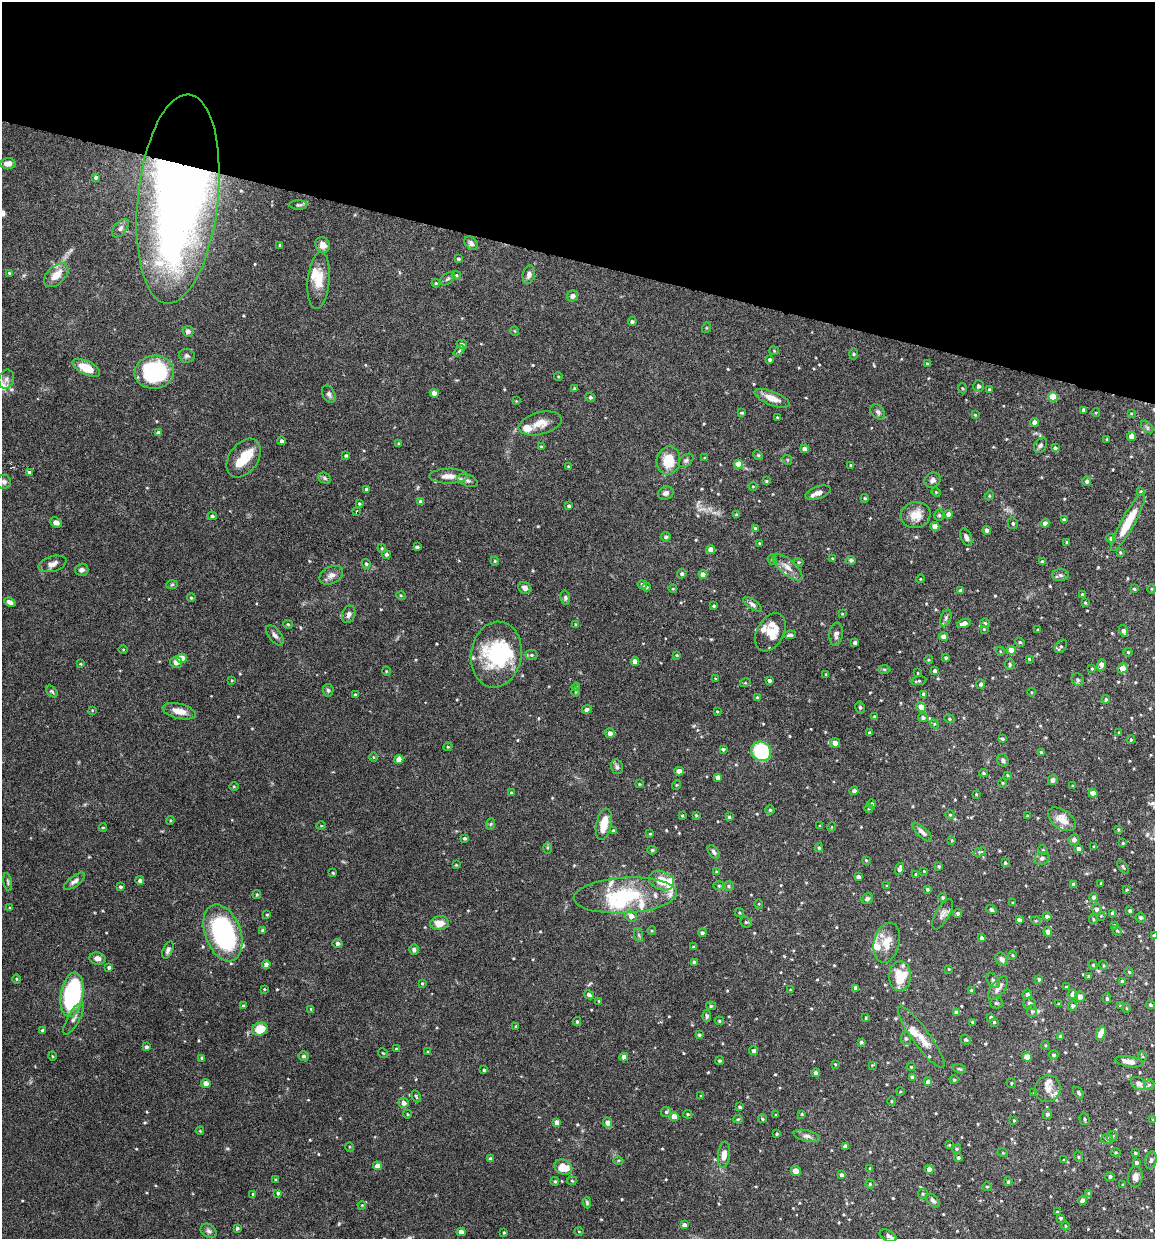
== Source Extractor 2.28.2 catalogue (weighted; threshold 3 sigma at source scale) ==
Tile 2 of 4 x 4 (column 2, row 1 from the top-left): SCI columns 1270-2422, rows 3714-4950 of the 4966 x 4951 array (HDU 1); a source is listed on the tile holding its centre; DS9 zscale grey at full resolution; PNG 1157 x 1241 px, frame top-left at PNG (2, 2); each listed source drawn as its Kron ellipse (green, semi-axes under 4 px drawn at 4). Shown black and unused: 21% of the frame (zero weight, under 4 of 8 exposures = <1% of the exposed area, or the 3 px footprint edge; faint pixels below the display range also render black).
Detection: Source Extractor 2.28.2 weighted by HDU 2 'WHT'; one run over the whole footprint, this tile lists its part. Background 0.0726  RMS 0.0021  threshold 0.00879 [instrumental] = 3 sigma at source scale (4.09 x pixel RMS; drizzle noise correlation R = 1.36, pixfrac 0.8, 0.05/0.05 arcsec/px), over >= 5 px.
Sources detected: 589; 1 too faint to see at this stretch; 3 inside a brighter object's white glare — neither listed nor drawn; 19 inside a brighter listed object's ellipse — not listed separately; of the other 566, all 500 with FLUX_AUTO >= 0.157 (the completeness limit of this list) listed and drawn (66 fainter detections not listed), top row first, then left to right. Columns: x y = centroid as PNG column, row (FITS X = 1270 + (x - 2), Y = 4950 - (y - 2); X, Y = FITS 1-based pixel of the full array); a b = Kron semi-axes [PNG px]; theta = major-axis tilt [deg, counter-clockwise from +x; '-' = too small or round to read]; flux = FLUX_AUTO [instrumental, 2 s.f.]
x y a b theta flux
8 163 8 5 3 1.3
96 177 4 3 - 0.48
178 199 105 40 84 180
298 205 9 4 0 0.37
120 228 10 6 50 0.66
471 243 8 5 -46 0.65
280 245 3 3 - 0.24
323 245 8 7 - 1.3
458 259 4 3 - 0.32
9 273 4 4 - 0.21
56 275 15 9 44 2.7
456 275 4 4 - 0.26
529 275 9 6 77 0.88
448 279 8 5 37 0.36
319 281 28 11 84 3.7
436 283 4 3 - 0.21
573 296 6 5 - 0.57
632 322 4 4 - 0.31
706 328 5 3 - 0.19
188 331 6 5 - 0.68
515 331 5 3 - 0.17
462 344 5 4 - 0.5
459 351 6 4 45 0.27
774 351 5 4 - 0.21
854 354 6 4 90 0.19
187 356 8 6 -6 0.51
770 359 4 4 - 0.36
927 364 3 3 - 0.29
86 368 15 7 -26 3.8
154 372 20 16 8 19
558 376 4 3 - 0.16
6 379 9 7 75 0.79
978 386 6 5 - 0.42
962 388 5 3 - 0.23
575 389 4 4 - 0.4
989 389 3 3 - 0.2
434 393 4 4 - 1.1
329 394 9 6 -59 0.56
590 397 5 4 - 0.39
1053 397 5 4 - 4.5
772 398 18 7 -21 2.1
516 401 3 3 - 0.16
1083 410 4 3 - 0.4
878 412 8 6 -51 0.61
1096 412 4 3 - 0.16
741 413 4 3 - 0.25
1131 414 4 3 - 0.19
975 415 4 3 - 0.23
777 417 3 2 - 0.21
1035 422 4 4 - 1.1
540 423 22 11 14 2.5
1147 427 7 4 -44 0.34
158 433 4 4 - 0.8
1132 436 4 4 - 2
1107 439 3 3 - 0.3
282 441 4 4 - 0.59
398 443 4 3 - 0.17
1040 445 8 6 57 0.49
541 447 4 3 - 0.27
1055 448 4 4 - 0.38
805 449 4 4 - 0.94
346 455 4 3 - 0.3
758 455 5 4 - 0.21
244 458 21 14 55 4.1
704 458 3 2 - 0.16
686 460 8 5 38 0.43
787 460 5 4 - 0.25
668 461 14 11 79 4.3
738 464 4 4 - 3.8
851 465 3 3 - 0.17
568 466 4 3 - 0.18
29 472 3 3 - 1.2
449 476 19 7 1 1.8
325 478 7 5 -25 0.38
467 480 11 5 -19 0.64
933 480 8 7 - 0.69
766 481 4 3 - 0.21
1087 481 5 4 - 0.51
4 482 7 7 - 0.55
753 486 4 3 - 0.16
367 489 3 3 - 0.43
1141 491 4 3 - 0.23
936 492 5 4 - 0.21
666 493 8 6 21 0.61
818 493 13 6 19 1
989 496 5 3 - 0.21
865 498 4 3 - 0.21
421 502 4 4 - 0.82
359 504 3 3 - 0.2
569 506 4 3 - 0.41
356 512 3 3 - 0.19
948 514 4 4 - 1.1
736 515 3 3 - 0.33
916 515 15 13 17 3
939 515 5 5 - 0.29
212 516 4 3 - 0.31
1064 520 4 3 - 0.47
56 522 6 5 - 0.96
1128 522 33 7 61 5.6
1013 523 6 5 - 0.4
1045 523 4 4 - 0.76
935 526 4 4 - 1.9
755 528 3 3 - 0.27
987 530 4 4 - 0.6
666 537 5 5 - 0.45
966 537 9 5 -66 0.65
1111 538 5 4 - 0.52
1066 542 4 2 - 0.17
760 543 3 2 - 0.2
417 547 4 3 - 0.44
382 548 4 4 - 0.21
711 550 4 4 - 2
1120 552 3 3 - 0.19
386 555 4 4 - 0.49
832 559 4 3 - 0.21
772 560 5 4 - 0.27
851 560 5 4 - 0.44
495 561 4 4 - 0.26
799 562 5 4 - 0.26
1042 562 4 3 - 0.58
52 564 14 7 16 1.2
366 564 5 4 - 0.36
787 567 18 7 -40 1.6
82 570 6 6 - 0.63
682 574 5 4 - 0.47
703 574 4 4 - 1.4
331 575 12 8 27 1.2
1060 575 8 6 2 0.52
920 579 4 3 - 0.16
172 585 6 4 3 0.27
642 585 4 4 - 0.6
647 587 4 3 - 0.29
525 588 7 5 -31 0.93
673 589 4 3 - 0.2
1134 589 3 3 - 0.22
1152 589 4 3 - 0.17
961 591 4 3 - 0.64
1083 595 3 3 - 0.4
401 596 5 3 - 0.18
191 598 4 4 - 0.25
565 598 7 4 -82 0.41
10 602 6 4 -23 0.87
1085 603 4 3 - 0.21
752 604 10 5 -34 0.62
714 606 3 3 - 0.28
349 614 9 6 68 0.71
842 614 4 3 - 0.16
946 618 8 5 70 0.51
964 623 7 4 16 1.1
985 623 5 5 - 0.28
288 624 4 4 - 0.22
576 624 4 4 - 0.21
984 629 4 4 - 0.17
1038 630 3 3 - 0.18
1123 631 6 4 -73 0.61
770 632 20 13 61 3.3
836 634 11 7 84 0.83
275 635 12 6 -51 0.77
790 635 6 4 9 0.5
943 637 4 4 - 1.1
1020 642 5 4 - 0.26
855 643 4 3 - 0.62
1061 646 7 5 53 0.38
123 649 4 3 - 0.16
1011 650 4 4 - 2.3
1000 651 4 3 - 0.17
1128 652 4 4 - 0.24
496 655 33 25 81 16
532 655 6 5 - 0.39
677 655 4 3 - 0.2
182 658 5 4 - 1.9
946 658 3 3 - 0.3
1029 659 3 3 - 0.19
929 660 4 3 - 0.19
176 662 6 6 - 1
635 662 4 4 - 1.5
80 664 3 3 - 0.17
1010 664 6 4 -82 0.35
1101 665 6 4 68 1
1092 668 3 3 - 0.18
1123 668 5 5 - 1.8
884 669 6 4 -1 0.28
386 671 5 3 - 0.16
935 671 4 4 - 0.48
918 673 4 3 - 0.16
826 674 4 3 - 0.16
715 679 4 3 - 0.17
232 680 3 3 - 0.16
769 680 3 3 - 0.51
1078 680 6 5 - 0.42
918 681 8 3 8 0.27
745 683 5 3 - 0.19
981 684 5 4 - 0.45
576 687 4 4 - 0.25
328 690 6 5 - 0.39
52 691 7 4 -48 0.33
575 692 4 3 - 0.16
1032 692 4 3 - 0.17
923 694 4 3 - 0.39
355 695 4 4 - 0.3
757 697 4 3 - 0.21
1106 699 4 4 - 0.39
860 707 6 4 -75 0.33
921 707 5 4 - 2.4
587 709 5 4 - 0.52
92 710 3 3 - 0.17
179 711 17 7 -13 2.2
717 711 3 2 - 0.17
875 716 4 4 - 0.27
923 718 5 4 - 0.48
949 719 5 4 - 0.25
934 724 4 4 - 0.23
610 733 5 5 - 0.86
869 733 3 3 - 0.24
1119 733 3 3 - 0.18
1002 739 4 4 - 0.32
1131 740 4 3 - 0.25
835 743 5 4 - 1.6
448 747 4 4 - 0.21
723 749 4 3 - 0.3
761 751 10 9 - 16
1041 752 4 3 - 0.28
373 757 5 3 - 0.17
399 759 4 4 - 1.7
1003 760 6 5 - 0.49
617 767 7 5 -78 0.54
679 771 4 4 - 1.9
983 773 4 4 - 0.26
1007 775 3 3 - 0.19
718 777 4 4 - 0.79
1053 780 5 4 - 0.6
1003 783 4 3 - 0.17
639 784 3 3 - 0.18
676 785 5 3 - 0.18
234 786 5 3 - 0.19
1073 786 3 2 - 0.18
854 791 4 4 - 0.52
511 793 4 3 - 0.24
1093 793 4 4 - 1.7
976 794 3 3 - 0.17
872 804 4 4 - 0.44
869 808 4 3 - 0.18
770 810 4 4 - 0.3
696 815 4 4 - 0.22
950 815 4 4 - 0.21
682 816 4 3 - 0.24
1027 816 3 2 - 0.2
729 817 4 3 - 0.27
1062 819 16 9 -35 2.3
170 820 4 4 - 0.22
491 824 6 3 87 0.22
604 824 16 7 78 3.2
321 826 4 3 - 0.16
820 826 3 3 - 0.18
103 827 4 3 - 0.19
832 827 5 3 - 0.16
1118 829 3 3 - 0.17
613 831 3 3 - 0.3
922 832 13 5 -43 0.81
650 834 4 3 - 0.22
465 838 3 3 - 0.32
952 840 3 3 - 0.17
1074 840 5 5 - 0.83
1123 843 3 3 - 0.21
1094 847 4 3 - 0.17
547 848 5 4 - 0.26
819 848 4 3 - 0.3
1079 849 4 4 - 0.81
652 850 4 4 - 0.25
1043 850 5 3 - 0.2
714 852 8 5 -53 0.52
980 852 6 4 20 0.25
1042 858 8 6 24 0.61
866 860 4 4 - 0.19
1005 863 4 3 - 0.32
456 865 3 3 - 0.16
939 866 3 3 - 0.24
1123 867 8 4 -52 0.3
899 869 6 4 73 0.82
924 871 4 3 - 0.16
716 872 4 3 - 0.21
333 873 3 3 - 0.22
916 874 4 4 - 0.16
858 877 4 4 - 0.68
140 880 4 4 - 0.57
74 881 13 5 36 0.78
661 881 13 9 -22 3.5
8 882 9 4 -79 0.38
1101 883 3 3 - 0.26
1073 885 4 4 - 0.72
719 886 6 4 -1 0.27
729 886 5 4 - 0.36
886 886 4 3 - 0.16
120 887 3 3 - 0.36
927 889 3 3 - 0.3
1127 890 3 3 - 0.24
257 895 4 3 - 0.21
625 895 51 18 3 15
943 897 4 4 - 0.27
1094 897 4 4 - 0.57
867 899 6 5 - 0.36
1013 903 4 2 - 0.18
759 904 5 3 - 0.16
10 908 4 3 - 0.21
1096 909 5 4 - 0.61
991 910 5 4 - 0.43
1130 911 4 4 - 0.4
739 913 5 4 - 0.23
958 913 4 4 - 0.38
1113 913 4 4 - 0.95
943 914 17 7 60 0.99
267 915 3 3 - 0.23
631 916 6 5 - 1.2
1047 916 4 4 - 0.66
1101 916 5 4 - 0.21
1141 917 5 5 - 0.32
1093 919 5 4 - 0.24
1019 920 4 4 - 0.73
1036 921 5 3 - 0.19
746 922 6 5 - 0.29
440 923 9 7 6 2.4
1114 925 3 3 - 0.21
263 930 4 3 - 0.51
652 931 4 3 - 0.17
1117 931 5 4 - 0.24
1048 932 5 4 - 1.2
223 933 29 17 -70 29
702 933 4 4 - 0.47
639 935 7 4 -71 0.34
1154 936 4 4 - 0.82
981 938 4 4 - 0.36
338 943 5 4 - 0.62
887 943 20 12 76 2.9
693 947 4 3 - 0.19
168 950 9 4 67 0.59
414 950 5 5 - 0.49
1013 955 5 3 - 0.19
97 959 8 6 -8 1.1
1002 959 7 5 -47 0.78
694 962 4 3 - 0.62
266 964 4 4 - 0.84
1093 965 5 4 - 0.22
1103 965 5 3 - 0.2
109 967 4 3 - 0.33
949 969 4 4 - 0.17
1129 972 4 3 - 0.22
900 976 15 11 86 5.4
1088 976 3 3 - 0.19
16 979 5 3 - 0.2
1039 979 3 3 - 0.33
993 981 8 5 -51 0.53
1123 982 4 4 - 0.82
422 984 4 3 - 0.23
1066 987 3 3 - 0.23
856 988 4 4 - 0.97
998 988 14 6 54 1.1
264 989 3 3 - 0.16
790 990 4 3 - 0.17
971 990 4 4 - 0.23
1027 994 5 5 - 0.74
1073 994 5 5 - 0.92
72 995 22 11 80 25
589 995 5 4 - 0.64
1080 997 5 5 - 1
1107 998 5 4 - 0.4
599 1001 4 3 - 0.26
996 1003 6 5 - 0.32
1030 1004 6 6 - 0.72
1059 1004 3 3 - 0.24
243 1005 4 3 - 0.27
1150 1005 4 4 - 0.38
711 1006 5 4 - 0.3
1073 1006 5 4 - 0.4
1120 1006 4 4 - 0.18
1126 1008 4 3 - 0.18
311 1009 4 3 - 0.24
1032 1011 6 5 - 0.33
956 1012 4 4 - 0.88
707 1016 6 4 89 0.4
991 1017 4 3 - 0.34
74 1018 18 6 61 0.97
866 1018 4 3 - 0.17
577 1021 4 3 - 0.3
719 1021 4 4 - 0.25
972 1022 3 3 - 0.24
994 1022 3 3 - 0.22
516 1026 4 3 - 0.18
260 1029 8 6 17 4.4
42 1030 4 3 - 0.39
1101 1033 7 4 70 2.7
699 1035 4 4 - 0.34
921 1037 37 8 -54 3.1
1060 1037 3 3 - 0.38
906 1038 6 5 - 0.45
966 1040 5 4 - 0.33
861 1042 3 3 - 0.34
1045 1045 4 4 - 0.19
146 1047 4 4 - 0.61
396 1049 3 3 - 0.17
754 1051 4 4 - 0.5
428 1052 3 3 - 0.18
383 1053 5 3 - 0.17
1054 1055 5 4 - 0.36
52 1056 4 3 - 0.16
304 1056 5 4 - 0.43
1142 1056 5 3 - 0.2
624 1057 4 4 - 1.5
1027 1057 4 4 - 2.2
202 1058 4 3 - 0.55
720 1061 4 4 - 0.29
1129 1062 14 5 -10 1.4
835 1064 3 3 - 0.17
872 1065 4 4 - 0.16
911 1067 4 4 - 0.18
959 1069 7 4 -19 0.27
484 1070 3 3 - 0.28
816 1073 4 4 - 0.74
913 1077 4 4 - 0.97
954 1080 4 4 - 0.22
928 1082 4 4 - 0.72
1011 1083 5 4 - 0.25
1139 1083 8 6 -34 1.2
206 1084 4 4 - 2.3
1149 1085 6 5 - 0.34
1048 1089 13 12 - 1.7
900 1092 4 3 - 0.16
1034 1093 4 4 - 0.16
1078 1093 6 4 -53 0.28
416 1096 6 2 -63 0.22
701 1096 4 3 - 0.18
892 1101 4 3 - 0.17
404 1103 5 5 - 0.96
740 1107 3 3 - 0.35
666 1112 5 5 - 0.32
407 1114 4 3 - 0.18
688 1114 4 4 - 0.24
802 1114 4 3 - 0.2
1047 1114 5 4 - 0.55
776 1115 3 3 - 0.27
674 1117 4 4 - 2.8
738 1119 4 4 - 0.22
762 1119 4 3 - 0.27
1084 1119 6 5 - 0.39
1014 1120 3 2 - 0.18
1153 1120 3 3 - 0.17
557 1122 4 4 - 1.3
608 1123 5 4 - 1.3
200 1131 4 4 - 0.19
777 1134 3 3 - 0.25
807 1136 13 5 -13 0.78
1112 1136 6 4 23 0.35
1107 1139 6 5 - 0.44
949 1145 3 3 - 0.18
845 1146 4 4 - 0.6
350 1147 5 3 - 0.16
957 1149 4 4 - 0.22
1116 1152 5 4 - 0.24
1003 1153 5 3 - 0.18
1135 1153 4 3 - 0.18
724 1155 13 6 83 1.5
1079 1157 5 3 - 0.18
958 1158 4 4 - 0.35
490 1159 4 4 - 0.77
618 1160 5 3 - 0.24
1064 1160 4 3 - 0.16
1151 1160 9 5 74 0.59
1136 1163 4 4 - 0.53
377 1166 4 4 - 1.4
563 1167 9 7 -25 4.1
870 1168 3 3 - 0.22
929 1169 4 4 - 1.4
796 1171 5 4 - 1.2
841 1175 4 4 - 0.63
1110 1176 4 4 - 0.46
1135 1177 10 7 85 1.1
276 1180 4 3 - 0.32
555 1181 4 4 - 0.29
572 1181 5 4 - 0.23
1008 1181 4 3 - 0.23
870 1184 4 4 - 0.23
1123 1185 3 3 - 0.26
987 1187 5 4 - 0.25
278 1193 4 4 - 0.33
1089 1193 4 4 - 0.25
253 1194 4 4 - 0.24
923 1194 5 4 - 0.27
933 1201 8 5 -46 0.5
1082 1201 4 4 - 1.2
587 1202 6 4 -85 0.32
362 1205 4 3 - 0.17
1057 1212 4 3 - 0.24
1061 1218 3 3 - 0.39
684 1225 4 4 - 0.81
1065 1226 4 3 - 0.17
237 1228 3 3 - 0.34
209 1231 8 6 -32 0.57
579 1231 5 3 - 0.17
461 1232 4 4 - 2
504 1232 3 3 - 0.23
888 1236 9 5 -28 0.69
Overlapping masked pixels (flux is a lower limit): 1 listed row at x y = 178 199
Isophote crosses this tile's border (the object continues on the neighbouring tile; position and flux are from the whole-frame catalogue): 1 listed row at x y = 1154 936